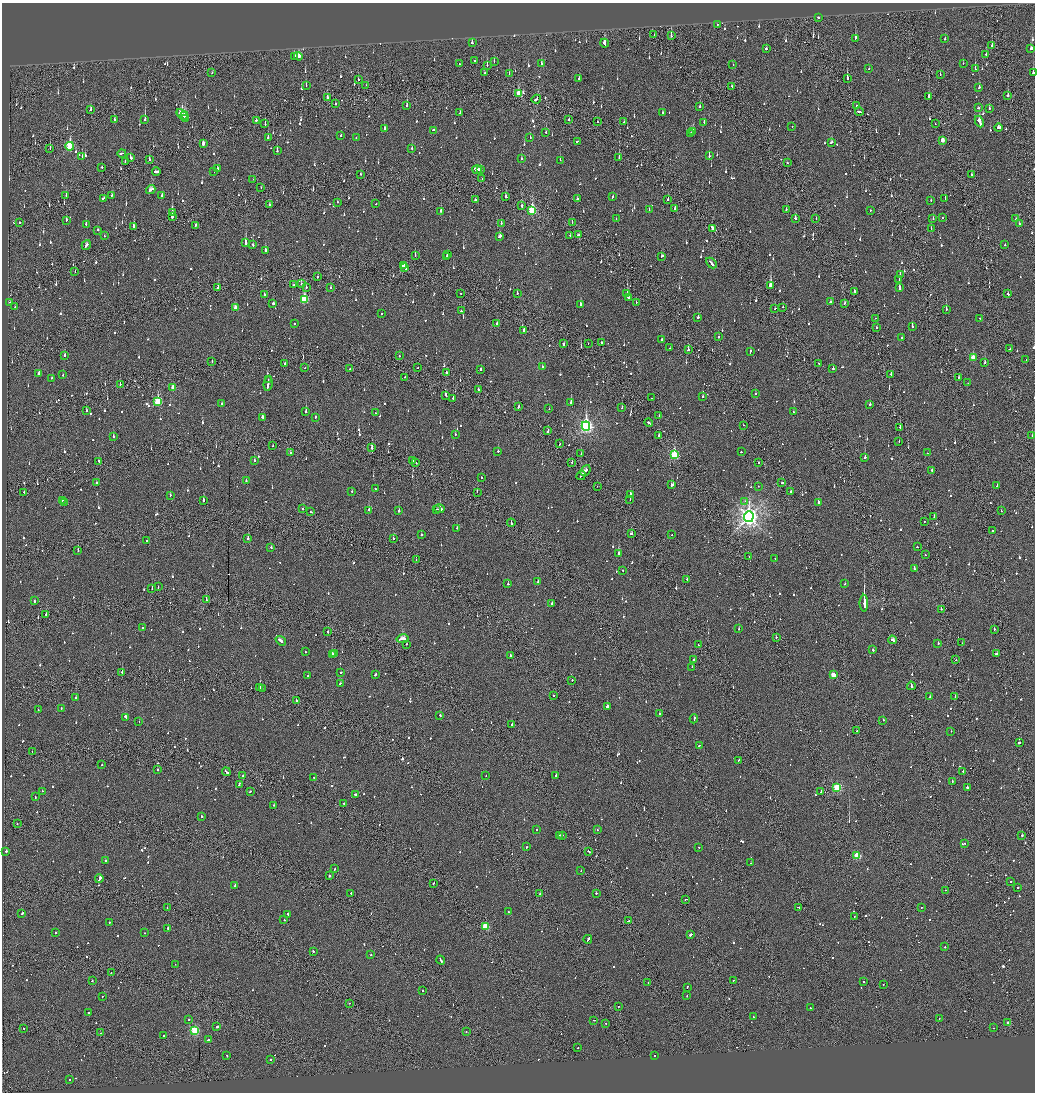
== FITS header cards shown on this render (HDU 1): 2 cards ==
NAXIS1  =                 2065
NAXIS2  =                 2180

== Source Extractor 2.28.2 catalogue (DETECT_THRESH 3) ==
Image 2065 x 2180 px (HDU 1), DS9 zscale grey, zoomed out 1/2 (1 PNG px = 2 x 2 image px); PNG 1037 x 1094 px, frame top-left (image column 1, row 2179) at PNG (2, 3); each listed source drawn as its Kron ellipse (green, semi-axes under 4 px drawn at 4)
Background -0.119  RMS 0.075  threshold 0.224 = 3 sigma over >= 5 px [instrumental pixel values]
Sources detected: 1494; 104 cannot appear on this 1/2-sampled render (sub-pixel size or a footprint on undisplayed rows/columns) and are neither listed nor drawn; of the other 1390, the 500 brightest by FLUX_AUTO listed and drawn (890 fainter detections omitted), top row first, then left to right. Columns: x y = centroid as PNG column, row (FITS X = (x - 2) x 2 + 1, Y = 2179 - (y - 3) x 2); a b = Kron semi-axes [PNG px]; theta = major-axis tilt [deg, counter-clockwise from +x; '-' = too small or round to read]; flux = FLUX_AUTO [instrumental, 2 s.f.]
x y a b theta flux
818 18 2 2 - 270
717 25 2 1 - 57
654 34 2 1 - 51
671 36 3 1 - 220
855 38 4 2 - 190
945 39 2 2 - 78
472 43 2 2 - 300
604 43 4 2 - 160
992 46 2 2 - 96
766 49 2 2 - 78
1031 49 3 2 - 130
986 54 2 1 - 64
295 56 4 2 - 120
298 56 4 3 - 280
474 61 2 2 - 160
494 61 2 2 - 59
963 63 2 2 - 63
459 64 2 2 - 56
541 64 2 2 - 180
487 65 2 2 - 110
733 65 2 2 - 53
869 68 2 2 - 72
975 69 3 2 - 390
212 73 2 2 - 100
484 73 2 2 - 120
1033 73 2 2 - 200
509 74 2 1 - 50
940 74 2 2 - 53
579 78 2 2 - 64
847 78 3 2 - 360
358 79 2 2 - 82
366 85 2 1 - 68
306 86 2 1 - 73
732 86 2 1 - 51
979 87 2 2 - 110
519 93 4 3 - 450
1008 95 3 2 - 110
928 96 2 2 - 150
327 98 3 2 - 58
536 99 5 2 - 230
335 104 2 2 - 190
407 105 2 2 - 210
857 105 2 1 - 73
700 107 3 2 - 66
978 108 3 2 - 58
989 108 3 2 - 68
91 109 3 2 - 150
859 112 4 2 - 280
460 113 2 1 - 67
662 113 2 2 - 68
182 115 6 2 -48 400
184 116 4 2 - 340
185 118 2 2 - 570
145 119 2 2 - 590
569 119 2 2 - 73
114 120 2 2 - 320
256 120 2 2 - 99
979 121 6 2 -66 350
597 122 2 2 - 70
624 122 2 2 - 61
704 122 2 2 - 99
265 124 3 1 - 60
935 124 2 1 - 52
792 126 2 2 - 110
998 128 4 2 - 120
384 129 3 2 - 100
434 130 3 2 - 150
693 131 3 2 - 180
546 132 3 2 - 89
690 134 3 2 - 150
341 135 2 2 - 87
356 137 2 2 - 59
268 138 3 2 - 190
530 138 2 1 - 140
942 140 3 2 - 170
577 142 3 2 - 370
831 142 3 2 - 84
203 144 3 2 - 89
70 146 4 3 - 870
412 148 2 2 - 89
50 149 3 1 - 53
277 151 3 2 - 170
122 153 4 2 - 220
82 156 2 2 - 76
709 156 2 2 - 230
619 157 2 2 - 140
131 158 3 2 - 160
521 158 2 2 - 140
149 159 2 2 - 79
560 160 2 2 - 77
125 162 2 1 - 51
787 163 2 1 - 54
102 167 2 2 - 69
217 169 2 2 - 400
477 169 4 3 - 330
480 170 2 2 - 130
156 171 4 2 - 190
214 172 3 2 - 220
361 174 2 1 - 65
972 175 2 2 - 51
482 178 2 2 - 86
253 179 2 1 - 62
261 188 2 1 - 66
151 189 5 2 - 320
66 195 2 2 - 110
112 195 3 2 - 100
162 195 2 2 - 62
506 196 3 2 - 210
612 197 3 2 - 82
103 198 3 2 - 130
945 198 2 2 - 60
577 199 2 2 - 140
475 200 2 2 - 110
668 200 2 2 - 75
931 200 2 2 - 59
337 202 2 1 - 76
376 204 2 2 - 70
270 205 3 2 - 63
522 206 2 2 - 180
675 208 2 2 - 120
649 209 3 2 - 110
786 209 2 2 - 55
532 210 4 3 - 1100
870 210 2 2 - 110
441 211 3 2 - 130
172 213 4 2 - 170
172 217 2 2 - 560
616 218 2 1 - 54
795 218 2 2 - 94
816 218 2 1 - 55
942 218 2 2 - 58
933 219 2 2 - 83
1016 219 2 2 - 55
66 220 3 2 - 95
20 222 2 2 - 210
572 222 2 1 - 51
501 223 2 2 - 59
86 224 3 2 - 69
1019 224 2 2 - 77
195 225 2 2 - 72
134 226 3 2 - 110
712 228 3 2 - 110
931 228 2 2 - 58
98 230 2 2 - 62
570 235 2 1 - 100
578 235 4 2 - 170
104 236 2 2 - 76
499 237 4 2 - 140
246 243 3 2 - 430
86 245 5 2 - 180
253 245 2 2 - 66
1005 245 2 2 - 370
265 250 3 2 - 190
415 255 2 2 - 54
447 255 2 2 - 110
446 256 2 1 - 91
662 256 3 2 - 99
711 263 6 2 -44 260
403 266 3 2 - 390
405 268 4 2 - 270
75 271 2 1 - 60
900 274 3 2 - 120
317 277 2 2 - 98
899 279 2 2 - 61
301 283 2 1 - 200
294 285 2 2 - 67
770 285 3 2 - 1200
218 287 2 2 - 200
306 287 2 2 - 62
331 287 2 2 - 68
899 287 3 2 - 330
854 291 2 2 - 63
461 293 2 2 - 54
517 293 2 2 - 53
627 293 2 2 - 200
264 294 2 2 - 160
1008 294 2 2 - 60
628 297 3 2 - 260
304 299 4 3 - 780
9 302 2 1 - 53
636 302 2 2 - 58
831 302 3 2 - 73
273 303 3 2 - 460
580 304 2 2 - 190
844 304 4 2 - 210
15 307 2 2 - 65
783 307 2 1 - 220
235 308 3 2 - 150
775 308 2 1 - 93
946 310 2 1 - 170
461 311 2 2 - 110
382 313 2 2 - 57
698 317 2 2 - 150
876 318 2 1 - 53
979 318 2 2 - 130
497 323 2 2 - 54
294 324 2 2 - 55
877 327 2 2 - 75
912 327 2 2 - 210
524 330 3 2 - 280
718 337 2 1 - 83
902 338 2 2 - 50
661 339 2 2 - 68
602 343 2 2 - 96
563 344 2 2 - 440
588 344 2 1 - 57
670 348 2 1 - 54
1010 349 2 2 - 65
688 350 3 2 - 120
750 351 3 2 - 64
64 355 2 2 - 73
399 356 2 2 - 94
973 358 3 3 - 330
1026 360 2 2 - 53
212 362 2 2 - 59
985 363 2 2 - 190
285 364 2 2 - 310
819 364 2 1 - 59
542 367 2 2 - 130
305 368 2 1 - 51
418 368 2 1 - 72
350 369 2 2 - 62
480 369 2 2 - 240
833 369 2 2 - 150
446 373 2 2 - 65
39 374 2 2 - 100
63 375 2 2 - 110
891 375 3 2 - 99
405 377 2 2 - 68
959 377 2 2 - 57
51 378 2 2 - 60
268 379 2 1 - 71
268 383 7 2 81 320
968 383 2 1 - 69
120 384 2 1 - 63
173 387 3 2 - 140
478 389 2 2 - 64
755 394 2 2 - 52
445 395 3 2 - 130
703 396 2 2 - 63
453 398 2 2 - 55
652 398 2 2 - 59
158 401 4 3 - 950
571 402 2 2 - 350
222 404 2 2 - 60
870 404 2 2 - 180
518 406 2 2 - 140
622 408 2 1 - 61
549 409 2 2 - 58
86 410 2 1 - 130
306 412 2 2 - 410
793 412 2 2 - 58
376 413 2 2 - 120
659 416 2 2 - 85
263 417 4 2 - 330
315 417 2 2 - 250
649 423 4 2 - 270
743 425 2 1 - 78
586 426 4 4 - 3800
900 428 2 1 - 110
548 431 2 2 - 52
455 435 2 2 - 54
1032 435 2 2 - 68
113 436 2 2 - 110
658 436 2 2 - 130
899 441 2 1 - 57
559 444 2 1 - 61
273 446 2 1 - 50
371 447 2 1 - 100
498 451 2 2 - 85
741 452 2 2 - 82
290 453 2 1 - 51
927 453 2 1 - 58
581 454 2 2 - 75
674 455 4 3 - 1300
865 457 2 2 - 490
254 460 2 2 - 98
98 461 3 1 - 100
412 461 2 1 - 54
572 462 2 1 - 160
416 463 2 1 - 50
759 463 2 2 - 260
585 470 6 2 49 210
932 471 3 2 - 110
581 476 5 2 - 230
482 477 2 2 - 53
246 481 2 2 - 63
782 482 2 2 - 64
96 483 2 2 - 210
672 485 3 2 - 270
997 485 3 2 - 240
597 486 2 2 - 53
758 486 2 1 - 66
375 489 2 2 - 54
790 491 3 2 - 89
24 492 2 1 - 72
352 492 2 2 - 120
477 492 2 1 - 220
630 494 3 2 - 110
170 495 2 2 - 80
630 499 2 1 - 140
62 500 4 2 - 160
203 500 2 2 - 430
745 501 2 2 - 60
64 503 2 2 - 270
819 503 4 2 - 180
303 509 2 2 - 52
437 509 2 1 - 190
440 509 5 3 - 350
369 510 2 2 - 270
399 511 2 2 - 210
1001 511 2 1 - 90
311 512 2 2 - 53
934 516 2 2 - 54
749 517 5 5 - 9200
924 522 2 1 - 53
511 523 4 1 - 190
457 528 2 2 - 68
992 531 3 2 - 140
631 533 3 2 - 99
421 535 2 2 - 130
672 535 2 2 - 59
248 538 2 2 - 170
393 538 2 2 - 180
147 541 2 2 - 78
271 547 2 2 - 70
917 547 2 2 - 65
78 551 2 2 - 100
619 554 2 2 - 310
925 555 2 1 - 54
749 557 2 1 - 180
775 559 2 2 - 62
416 560 2 1 - 52
914 569 2 2 - 460
622 570 2 1 - 200
687 579 2 2 - 100
538 582 4 2 - 130
508 584 2 2 - 98
845 584 2 2 - 71
158 587 2 1 - 63
152 588 2 2 - 55
206 600 2 2 - 75
34 601 2 2 - 51
864 603 8 2 90 26000
552 604 2 2 - 120
941 609 2 1 - 130
46 614 2 2 - 150
143 628 2 2 - 280
739 629 2 2 - 170
994 629 2 2 - 76
328 632 2 2 - 170
776 637 2 1 - 150
402 639 6 2 11 300
893 640 4 2 - 180
281 641 5 2 - 240
938 643 2 2 - 160
962 643 2 2 - 51
406 644 2 2 - 97
698 645 2 1 - 350
873 650 2 2 - 110
305 652 2 2 - 73
332 654 3 2 - 210
335 654 2 1 - 65
997 654 2 2 - 300
511 656 3 2 - 83
694 660 2 2 - 58
956 660 2 1 - 100
692 667 2 1 - 71
122 672 2 2 - 360
341 673 2 2 - 94
375 674 3 2 - 110
833 675 3 2 - 300
308 676 2 2 - 56
572 680 2 2 - 110
340 683 2 2 - 190
911 686 4 2 - 180
260 688 2 1 - 310
262 688 2 1 - 51
553 696 2 2 - 350
930 696 2 2 - 57
955 696 2 1 - 63
76 698 2 2 - 100
296 700 2 2 - 130
607 706 2 2 - 660
61 708 2 2 - 53
38 710 2 1 - 59
660 714 2 2 - 230
440 715 2 2 - 86
126 717 4 2 - 210
694 719 4 2 - 230
883 720 2 2 - 190
139 721 2 2 - 230
512 724 2 2 - 360
857 731 2 2 - 100
951 731 2 2 - 81
1019 742 2 2 - 100
699 746 2 2 - 58
32 752 2 1 - 55
739 760 3 2 - 56
102 765 2 2 - 54
158 770 2 2 - 110
963 771 2 1 - 66
226 772 5 2 - 170
242 776 2 1 - 70
486 776 2 2 - 60
556 776 2 2 - 340
314 777 2 1 - 63
952 781 2 2 - 190
239 785 3 2 - 170
967 787 2 2 - 760
837 788 3 3 - 1200
42 791 2 2 - 100
821 791 3 2 - 130
250 792 2 2 - 55
355 794 3 2 - 220
35 797 2 2 - 55
344 803 2 2 - 54
274 805 2 2 - 60
202 816 2 2 - 83
17 823 2 1 - 63
536 829 2 2 - 91
597 830 2 2 - 54
560 835 2 2 - 130
562 835 2 2 - 160
1022 835 2 2 - 160
965 844 2 2 - 51
527 847 2 1 - 260
699 847 2 2 - 58
6 851 2 2 - 260
588 851 3 2 - 120
857 856 3 3 - 820
105 861 2 2 - 230
751 863 2 1 - 56
335 869 2 2 - 130
581 870 2 2 - 50
329 876 2 2 - 250
99 879 4 2 - 640
1010 881 2 2 - 54
434 883 2 2 - 69
235 886 3 2 - 140
1018 887 2 2 - 66
946 890 2 2 - 51
351 893 2 2 - 65
596 893 2 2 - 140
540 894 2 1 - 510
686 899 3 1 - 68
799 907 3 2 - 97
922 907 2 1 - 52
167 908 2 1 - 88
508 912 2 2 - 81
22 913 3 2 - 110
288 914 3 2 - 100
854 916 2 1 - 61
284 920 2 2 - 110
629 921 2 2 - 180
109 922 2 2 - 65
485 926 3 3 - 630
168 928 2 2 - 320
55 933 2 2 - 100
145 933 2 2 - 74
691 935 3 2 - 1700
588 939 4 2 - 240
945 947 2 2 - 150
313 952 2 2 - 120
371 954 2 2 - 120
441 960 4 2 - 140
175 964 2 1 - 51
111 973 2 1 - 55
733 980 2 2 - 72
92 981 2 2 - 72
864 982 2 2 - 60
648 983 2 1 - 120
883 984 2 1 - 66
687 987 3 2 - 79
422 990 2 2 - 74
102 996 2 2 - 150
687 996 2 2 - 57
350 1003 2 2 - 55
619 1006 2 1 - 70
810 1008 2 2 - 69
88 1013 2 2 - 71
753 1017 2 2 - 71
939 1018 2 2 - 92
189 1020 2 2 - 98
594 1020 2 1 - 70
606 1023 2 2 - 75
1008 1023 3 2 - 62
217 1027 2 2 - 330
24 1028 2 1 - 87
993 1028 2 2 - 57
195 1030 3 3 - 1200
466 1032 2 2 - 56
101 1033 2 1 - 50
164 1036 2 1 - 110
208 1040 2 2 - 63
578 1048 2 2 - 64
227 1055 2 2 - 64
654 1056 2 2 - 140
271 1059 2 2 - 64
70 1080 2 2 - 63
At the frame edge (FLAGS 8, measured only in part): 1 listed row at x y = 1033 73
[890 fainter detections neither listed nor drawn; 104 sub-pixel or undisplayed-footprint detections neither listed nor drawn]